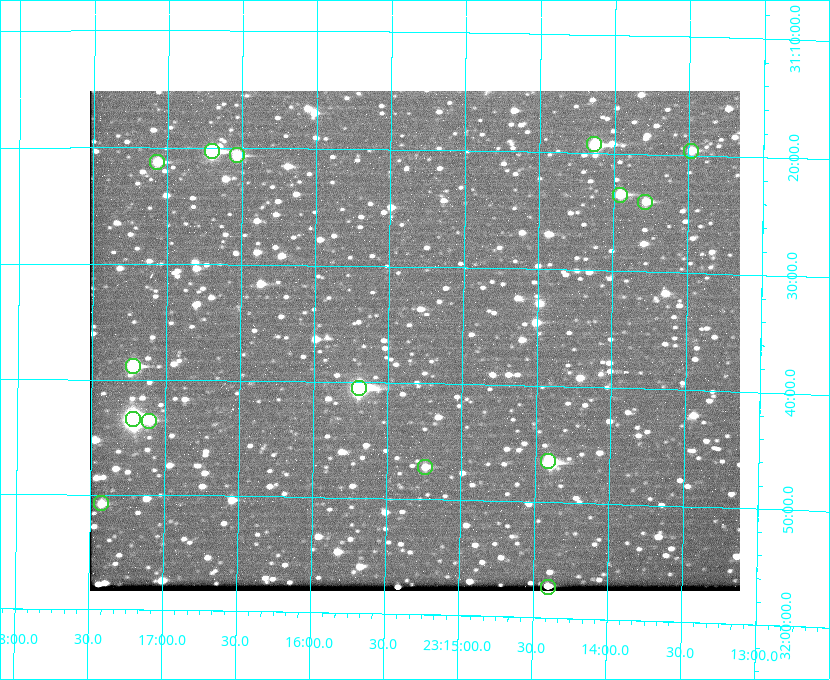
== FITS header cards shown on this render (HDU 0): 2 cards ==
NAXIS1  =                  650 / Width of table row in bytes
NAXIS2  =                  500 / Number of rows in table

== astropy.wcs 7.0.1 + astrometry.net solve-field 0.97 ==
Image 650 x 500 px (HDU 0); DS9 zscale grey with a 90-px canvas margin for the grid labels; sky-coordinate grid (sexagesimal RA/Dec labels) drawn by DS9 from the SOLVED WCS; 15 Tycho-2 reference stars matched to detected sources circled (green)
Header WCS: none
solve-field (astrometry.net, Tycho-2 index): SOLVED blind (the file carries no WCS)
Solved WCS: RA---TAN-SIP/DEC--TAN-SIP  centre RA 23:15:19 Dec +31:36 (348.83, +31.61 deg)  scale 5.16 arcsec/px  FOV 55.9' x 43.0'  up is +179 deg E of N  parity flipped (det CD > 0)
(file carries no celestial WCS; the grid is the blind solution)
Tycho-2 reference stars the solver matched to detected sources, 15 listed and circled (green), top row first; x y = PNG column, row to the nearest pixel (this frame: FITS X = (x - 93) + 1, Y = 500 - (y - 91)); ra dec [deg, ICRS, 3 dp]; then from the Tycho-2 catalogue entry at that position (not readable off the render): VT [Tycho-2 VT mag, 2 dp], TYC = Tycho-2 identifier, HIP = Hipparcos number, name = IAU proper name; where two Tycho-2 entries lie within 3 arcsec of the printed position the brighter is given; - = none
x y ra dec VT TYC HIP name
597 144 348.533 +31.321 8.95 2751-241-1 - -
215 151 349.176 +31.338 8.87 2752-38-1 - -
694 151 348.371 +31.327 10.64 2751-1121-1 - -
240 155 349.134 +31.344 10.32 2752-30-1 - -
160 162 349.268 +31.354 10.15 2752-13-1 - -
623 195 348.489 +31.392 10.19 2751-871-1 - -
648 202 348.446 +31.401 10.83 2751-661-1 - -
136 366 349.305 +31.647 9.68 2752-19-1 - -
362 388 348.924 +31.676 7.66 2752-472-1 114838 -
136 419 349.304 +31.724 8.18 2752-1095-1 114975 -
152 421 349.277 +31.726 11.07 2752-324-1 - -
551 461 348.603 +31.774 10.34 2751-877-1 - -
428 467 348.810 +31.787 10.96 2752-75-1 - -
104 503 349.356 +31.845 11.03 2752-240-1 - -
551 587 348.600 +31.955 10.66 2755-75-1 - -